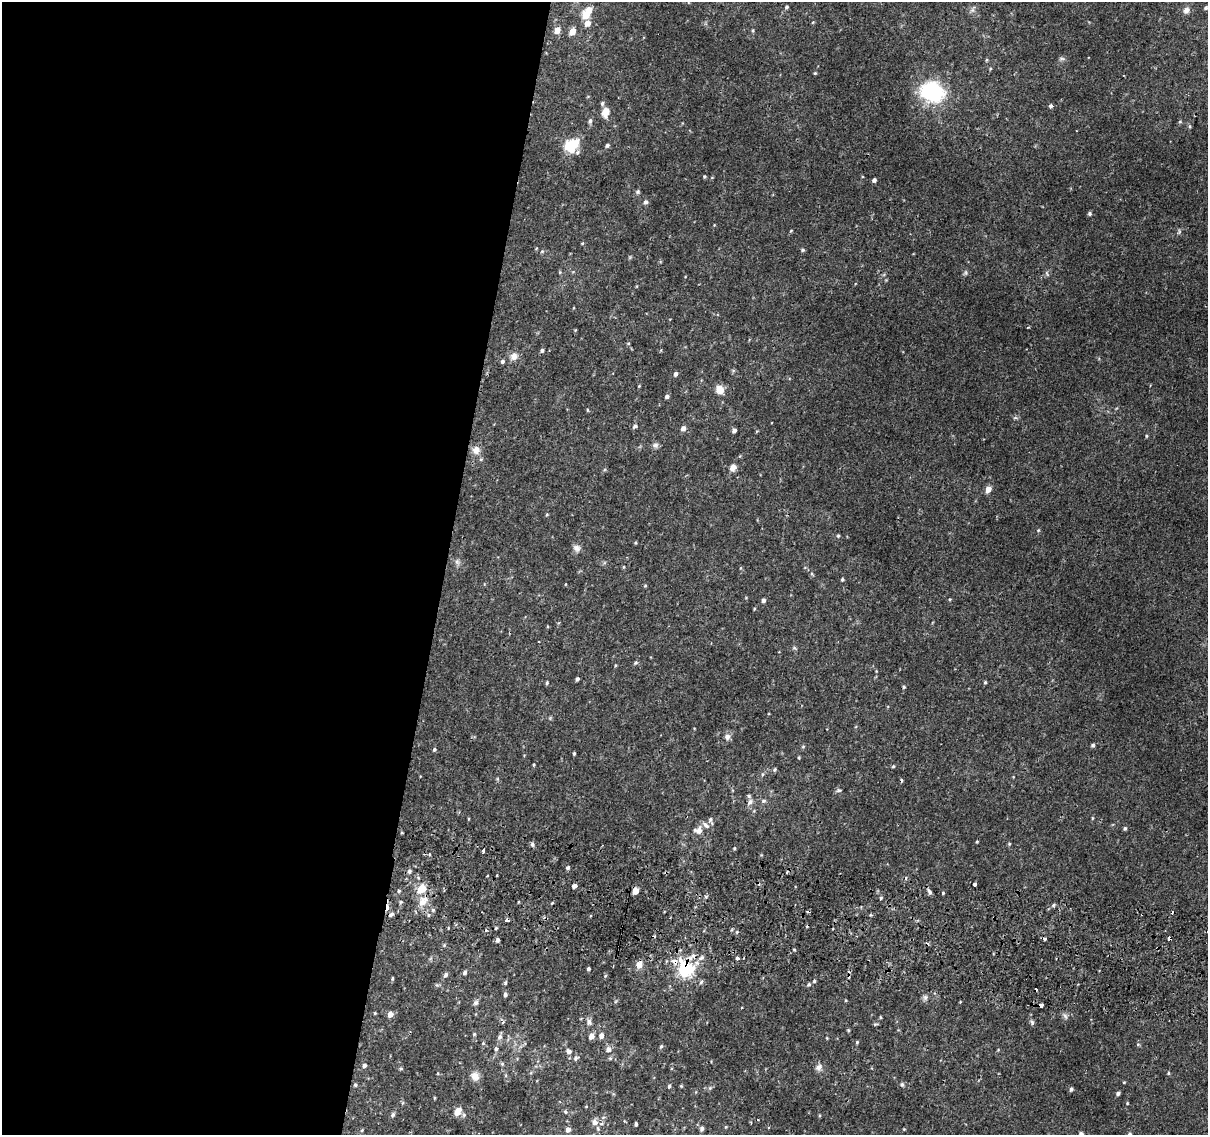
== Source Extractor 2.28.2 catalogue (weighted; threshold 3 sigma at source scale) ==
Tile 5 of 4 x 4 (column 1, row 2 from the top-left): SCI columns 5-1210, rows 2529-3661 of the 4842 x 5116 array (HDU 1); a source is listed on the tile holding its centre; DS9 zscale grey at full resolution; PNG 1210 x 1137 px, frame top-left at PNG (2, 2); no overlay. Shown black and unused: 37% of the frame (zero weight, under 2 of 3 exposures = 2% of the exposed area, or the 3 px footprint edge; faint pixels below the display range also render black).
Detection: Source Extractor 2.28.2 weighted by HDU 2 'WHT'; one run over the whole footprint, this tile lists its part. Background 0.00508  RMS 0.0022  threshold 0.0101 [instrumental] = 3 sigma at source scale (4.5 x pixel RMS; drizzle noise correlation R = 1.50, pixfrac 1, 0.0396/0.0396 arcsec/px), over >= 5 px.
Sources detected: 200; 1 inside a brighter object's white glare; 11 cosmic-ray / hot-pixel residue — not listed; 3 inside a brighter listed object's ellipse — not listed separately; the other 185 listed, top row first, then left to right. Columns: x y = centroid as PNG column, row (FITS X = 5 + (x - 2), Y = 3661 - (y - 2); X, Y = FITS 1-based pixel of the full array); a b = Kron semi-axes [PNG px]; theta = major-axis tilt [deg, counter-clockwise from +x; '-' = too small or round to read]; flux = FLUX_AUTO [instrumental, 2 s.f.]
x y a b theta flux
786 7 5 4 - 0.37
1206 8 5 4 - 0.36
972 10 11 5 59 0.58
1186 10 9 7 61 0.89
586 15 7 6 - 4.6
587 23 6 6 - 1.7
557 30 5 5 - 2.3
572 32 5 5 - 2.9
1062 58 8 4 -1 0.41
990 69 4 4 - 0.22
815 73 4 4 - 0.23
932 91 24 20 -18 19
1051 106 4 3 - 1.4
605 112 11 8 77 2.1
590 121 6 5 - 0.48
1180 122 5 3 - 0.22
607 145 5 4 - 0.48
571 146 17 13 37 6.6
704 176 4 4 - 0.24
874 180 4 4 - 0.59
638 192 6 6 - 0.39
646 202 6 6 - 0.52
1090 213 5 5 - 0.41
791 231 5 3 - 0.17
1179 232 8 5 67 0.41
582 243 4 3 - 0.21
803 250 5 4 - 0.31
542 251 5 5 - 0.31
966 273 8 4 -90 0.38
1047 273 9 4 -69 0.41
1029 327 3 2 - 0.3
628 343 5 3 - 0.2
542 350 5 4 - 0.47
514 356 11 10 - 1.4
502 361 5 4 - 0.46
733 370 6 4 0 0.29
676 374 5 4 - 0.57
639 386 4 3 - 0.18
720 390 10 8 -66 2.3
667 397 4 4 - 0.61
587 410 5 3 - 0.2
1015 418 7 4 18 0.35
635 426 6 5 - 0.58
683 428 5 5 - 1
734 430 4 4 - 0.75
1146 436 5 3 - 0.22
655 445 8 7 - 0.72
476 450 12 11 - 1.7
733 467 9 7 56 1.2
988 489 6 5 - 2.1
1038 530 5 4 - 0.24
838 536 4 4 - 0.27
636 543 5 3 - 0.21
577 548 11 9 -57 1.1
457 562 9 5 -71 0.59
624 567 5 3 - 0.2
812 574 6 3 -71 0.27
842 579 4 4 - 0.3
645 586 4 4 - 0.25
950 599 5 3 - 0.2
763 600 5 4 - 0.59
548 626 4 3 - 0.2
794 648 6 4 17 0.3
636 663 6 5 - 0.36
615 665 4 3 - 0.2
577 679 4 3 - 0.54
985 682 4 4 - 0.27
547 683 5 4 - 0.3
904 687 4 3 - 0.27
727 737 8 8 - 0.89
1093 745 4 4 - 0.42
803 747 5 3 - 0.23
434 750 5 4 - 0.35
574 753 4 3 - 0.27
799 758 5 3 - 0.2
534 765 5 3 - 0.23
893 766 4 4 - 0.24
775 769 5 4 - 0.31
762 774 5 4 - 0.28
839 790 7 5 12 0.44
764 801 7 5 2 0.46
750 802 8 6 56 0.85
1092 818 5 3 - 0.22
710 819 8 6 82 0.58
706 825 12 7 -39 1.1
1125 828 5 4 - 0.39
699 830 9 8 - 1.6
977 842 3 3 - 0.21
532 844 6 4 -89 0.54
1009 844 5 4 - 0.22
734 848 4 3 - 0.24
483 850 4 3 - 2.6
429 854 4 3 - 0.35
568 867 5 4 - 0.46
409 871 6 4 25 0.43
497 875 3 3 - 0.27
975 884 4 3 - 0.94
574 886 5 4 - 0.79
422 889 11 8 43 3.7
399 891 4 4 - 0.35
635 891 5 4 - 3.3
929 892 7 5 -65 0.64
943 893 4 3 - 0.25
706 897 5 4 - 0.32
881 898 5 4 - 0.28
423 901 17 12 45 3
552 903 4 3 - 0.22
1054 905 5 3 - 0.3
433 910 5 5 - 0.35
391 914 6 5 - 0.54
428 915 6 4 89 0.32
507 920 3 3 - 2.1
448 928 4 2 - 0.18
496 928 3 3 - 0.26
737 932 5 3 - 0.25
1045 939 4 4 - 0.28
1170 939 4 3 - 3
497 940 5 4 - 0.53
444 945 5 4 - 0.28
701 958 8 6 41 0.87
737 958 3 3 - 2.2
639 965 10 8 86 1.3
588 969 4 3 - 0.43
685 969 14 13 - 16
465 972 5 4 - 0.53
446 975 7 5 57 0.59
605 976 5 3 - 0.25
392 978 5 3 - 0.25
814 981 4 4 - 0.31
701 982 6 5 - 0.41
505 983 5 4 - 0.36
809 984 5 5 - 0.37
505 994 5 4 - 0.53
925 997 8 7 - 0.63
476 1003 7 6 - 0.61
1041 1005 4 4 - 0.96
375 1013 4 3 - 0.22
390 1014 5 4 - 1.8
1065 1016 10 5 -65 0.57
880 1017 5 3 - 0.19
503 1022 5 3 - 0.33
589 1022 8 7 - 0.76
1032 1023 7 5 -84 0.46
848 1030 5 3 - 0.24
474 1034 5 5 - 0.28
591 1036 5 5 - 1.7
601 1036 5 4 - 1.3
500 1037 8 6 61 0.69
827 1038 5 3 - 0.16
857 1042 4 4 - 0.26
483 1043 5 4 - 0.3
1138 1044 5 5 - 0.28
661 1046 6 4 62 0.35
496 1049 5 5 - 0.51
608 1049 6 6 - 1.2
569 1051 7 6 - 0.88
576 1058 6 5 - 0.59
610 1058 5 5 - 0.31
502 1064 5 4 - 0.34
364 1065 6 5 - 0.67
819 1067 10 8 41 0.92
401 1069 5 5 - 0.32
1168 1073 5 4 - 0.26
475 1076 12 11 - 1.7
1124 1082 4 3 - 0.18
902 1084 6 4 -74 0.38
355 1085 5 4 - 0.36
669 1086 5 4 - 0.37
681 1086 4 4 - 0.22
710 1088 6 4 46 0.35
1071 1089 5 4 - 0.49
1118 1093 4 4 - 0.59
434 1098 4 3 - 0.21
1127 1103 4 3 - 0.18
458 1112 9 6 58 2.2
565 1112 6 5 - 0.39
393 1115 7 4 63 0.42
464 1115 6 5 - 0.42
594 1122 8 7 - 1.2
636 1124 4 3 - 0.42
702 1129 6 4 72 0.57
362 1130 6 3 71 0.22
568 1130 5 5 - 1.1
1081 1134 4 4 - 0.69
1130 1134 5 5 - 0.45
Overlapping masked pixels (flux is a lower limit): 3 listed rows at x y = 1170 939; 685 969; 1041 1005
Isophote crosses this tile's border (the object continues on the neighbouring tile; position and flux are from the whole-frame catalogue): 2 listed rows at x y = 1081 1134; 1130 1134